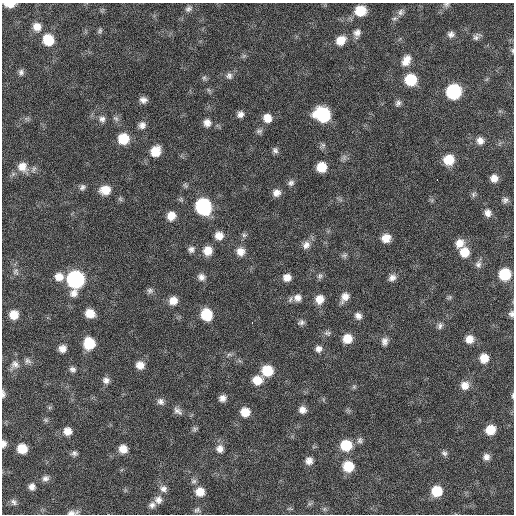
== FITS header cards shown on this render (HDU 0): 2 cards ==
NAXIS1  =                  512 / Axis length
NAXIS2  =                  512 / Axis length

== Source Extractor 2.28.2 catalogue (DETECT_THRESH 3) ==
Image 512 x 512 px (HDU 0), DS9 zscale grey, 1 PNG px = 1 image px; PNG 516 x 516 px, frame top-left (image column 1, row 512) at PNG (2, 3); no overlay
Background 60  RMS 8.5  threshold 25.5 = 3 sigma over >= 5 px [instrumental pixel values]
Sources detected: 134; all 134 listed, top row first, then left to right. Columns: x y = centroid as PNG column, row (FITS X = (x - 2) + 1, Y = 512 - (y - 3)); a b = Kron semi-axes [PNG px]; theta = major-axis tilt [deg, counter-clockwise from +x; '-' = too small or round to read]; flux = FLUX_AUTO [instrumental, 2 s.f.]
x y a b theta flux
9 4 9 4 -1 6400
446 4 8 7 - 1500
188 9 10 7 33 2100
360 11 9 9 - 15000
400 12 10 7 67 2400
37 27 9 9 - 5300
100 31 8 6 53 1200
357 33 11 8 77 3000
451 34 8 8 - 2400
476 37 12 6 39 2100
48 40 10 10 - 15000
341 40 11 9 39 7100
512 50 7 4 -84 840
244 56 6 6 - 1000
406 60 14 9 61 6100
21 72 7 7 - 1800
229 76 9 8 - 2300
204 78 7 6 - 1300
410 80 9 9 - 21000
454 92 10 9 - 62000
143 100 8 6 -2 2700
398 103 8 7 - 1800
240 114 7 7 - 2600
323 115 12 10 -23 41000
116 118 10 6 -44 1700
267 118 9 9 - 5900
102 119 9 8 - 2500
207 123 9 9 - 3800
142 125 9 9 - 3000
259 131 9 6 10 1600
123 139 9 9 - 16000
480 141 9 8 - 3500
323 145 8 6 -90 1400
275 150 8 7 - 1800
155 151 11 9 57 10000
449 160 10 10 - 12000
22 167 15 12 -49 7500
321 167 8 8 - 11000
494 178 7 7 - 4100
437 180 3 2 - 2000
291 183 9 7 24 2000
82 187 9 6 48 1800
105 190 11 9 7 8400
276 193 9 8 - 3800
473 194 8 5 -85 1300
505 200 8 8 - 2000
203 206 11 10 - 80000
488 213 9 8 - 3200
171 216 9 8 - 6200
244 235 7 6 - 1400
219 236 9 9 - 5300
386 238 9 8 - 6200
459 243 10 9 - 5600
306 245 11 9 47 3700
191 249 8 8 - 2200
208 251 9 9 - 7200
240 251 10 10 - 5100
464 252 11 10 - 8600
344 255 9 6 20 1400
478 264 9 8 - 2300
16 272 11 8 -87 2500
505 274 9 9 - 21000
320 276 9 7 78 1600
59 277 10 9 - 6000
201 277 9 8 - 3100
287 277 9 8 - 4300
392 278 9 8 - 2900
76 279 12 10 82 130000
150 291 8 8 - 1700
345 297 10 7 56 4500
450 297 7 5 35 1000
298 298 11 10 - 3900
319 299 10 9 - 6300
173 301 9 9 - 5700
90 313 8 7 - 8500
206 314 10 9 - 18000
511 314 8 6 -82 1800
14 315 8 8 - 7400
358 316 9 8 - 2800
252 322 3 2 - 3800
301 322 9 6 24 1700
440 326 9 7 72 1900
327 333 10 7 -8 1700
347 339 9 9 - 8300
469 339 9 8 - 5300
384 341 11 8 89 2800
89 343 9 9 - 19000
62 349 7 7 - 4100
318 349 8 8 - 2800
229 354 7 4 1 1300
484 358 9 8 - 7300
28 361 9 8 - 2100
15 364 12 11 - 4000
140 365 9 8 - 5200
72 369 8 6 -24 1900
267 371 10 9 - 16000
106 380 8 8 - 2700
257 380 10 9 - 8500
465 385 10 10 - 5000
354 387 6 5 - 910
3 394 10 5 -85 1500
512 396 8 3 90 870
222 398 7 7 - 3100
161 402 9 8 - 2500
302 410 8 8 - 3600
178 411 13 7 -36 2600
245 412 9 9 - 8400
46 420 7 6 - 1100
195 429 8 6 40 1300
490 430 8 8 - 10000
67 431 9 9 - 5000
360 440 9 7 -89 1800
3 444 8 6 86 2600
346 445 10 9 - 18000
22 449 8 8 - 11000
123 449 8 8 - 6000
220 449 10 9 - 4000
74 453 8 7 - 1700
444 453 8 6 -36 1500
486 457 8 8 - 2800
309 461 8 8 - 3400
348 466 10 9 - 15000
45 478 10 7 16 2400
194 481 8 6 1 1600
32 487 8 7 - 2800
163 489 10 9 - 2900
437 491 9 9 - 16000
200 492 9 9 - 6800
158 500 10 10 - 3600
14 502 10 6 -49 1800
152 505 9 7 40 2500
324 509 6 4 71 850
197 510 8 6 4 1400
72 513 15 5 8 2500
At the frame edge (FLAGS 8, measured only in part): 8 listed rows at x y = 9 4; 446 4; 512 50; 511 314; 3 394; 512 396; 3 444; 72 513